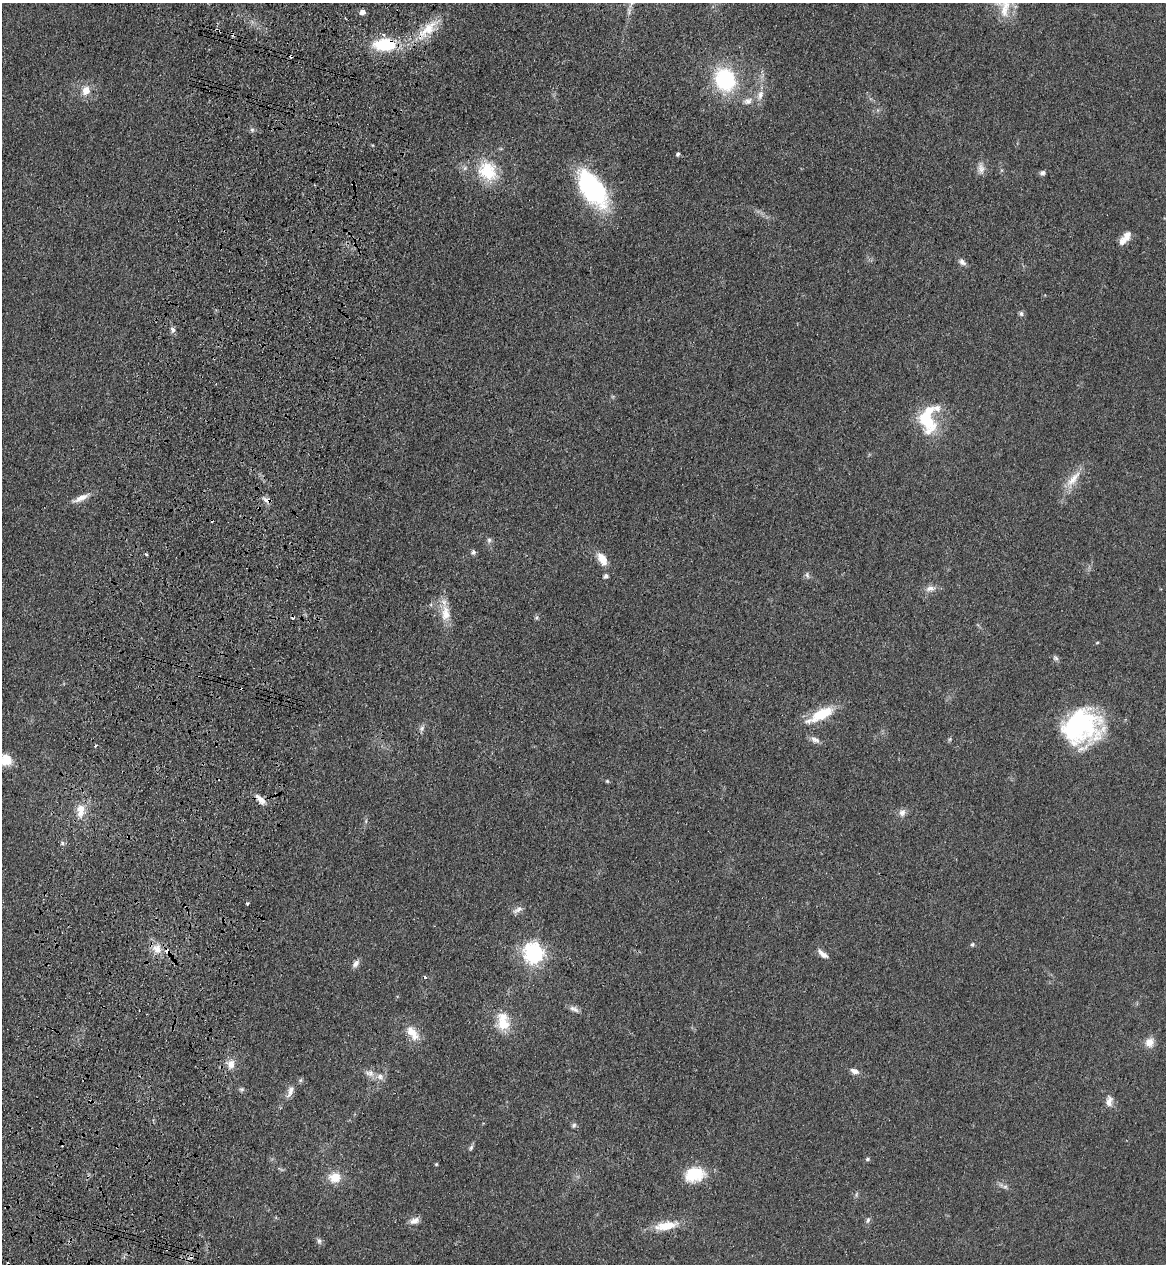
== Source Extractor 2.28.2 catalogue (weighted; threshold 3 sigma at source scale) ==
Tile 7 of 4 x 4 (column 3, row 2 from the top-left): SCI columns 2571-3734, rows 2562-3823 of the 5260 x 5122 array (HDU 1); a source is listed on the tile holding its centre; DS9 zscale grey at full resolution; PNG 1168 x 1266 px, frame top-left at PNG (2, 3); no overlay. Shown black and unused: <1% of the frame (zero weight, under 3 of 4 exposures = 6% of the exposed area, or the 3 px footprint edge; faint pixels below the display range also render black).
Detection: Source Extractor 2.28.2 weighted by HDU 2 'WHT'; one run over the whole footprint, this tile lists its part. Background 0.0581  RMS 0.007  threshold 0.0313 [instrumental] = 3 sigma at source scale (4.5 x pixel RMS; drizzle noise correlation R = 1.50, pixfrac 1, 0.05/0.05 arcsec/px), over >= 5 px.
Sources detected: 88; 2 inside a brighter object's white glare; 8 cosmic-ray / hot-pixel residue — not listed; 5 inside a brighter listed object's ellipse — not listed separately; the other 73 listed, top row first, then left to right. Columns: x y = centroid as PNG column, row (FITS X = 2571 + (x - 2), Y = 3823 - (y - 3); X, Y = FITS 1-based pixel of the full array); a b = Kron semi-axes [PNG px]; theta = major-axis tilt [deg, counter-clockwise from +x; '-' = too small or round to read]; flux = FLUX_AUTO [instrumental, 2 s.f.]
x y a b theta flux
1005 8 32 12 80 17
362 12 5 5 - 4.8
427 30 39 13 43 21
385 44 29 15 -1 35
291 56 4 3 - 2.7
725 80 25 21 -68 58
86 91 11 9 69 7.7
748 101 15 9 17 5.7
252 130 6 5 - 1.5
678 154 5 3 - 1.5
981 169 17 8 -88 4.5
488 171 26 22 -50 29
1042 173 7 6 - 2
593 189 42 25 -55 80
1123 241 14 8 37 5.9
962 262 10 7 -45 2.9
1021 314 7 6 - 1.6
173 330 7 6 - 2.3
926 419 37 18 -65 32
1073 479 32 10 53 12
81 498 22 7 25 6.6
266 500 12 6 -27 3.3
489 540 7 6 - 1.8
473 552 6 6 - 2
146 555 3 3 - 1.2
602 559 17 10 -58 8.8
807 575 9 6 -79 1.9
606 576 5 4 - 2.4
930 588 14 8 6 4.5
445 613 23 12 -86 12
536 618 6 4 44 1.1
1055 658 8 6 -31 1.8
821 715 35 12 27 24
1081 726 41 37 23 95
422 728 9 7 65 2.3
815 740 14 7 -29 3.5
95 745 4 3 - 1
4 761 20 11 12 18
607 781 5 4 - 0.8
261 799 17 7 -44 5.9
80 810 19 11 87 10
902 812 10 8 73 3.7
62 843 6 5 - 1.4
247 903 4 3 - 1.3
517 910 15 6 32 3.2
972 944 6 5 - 1.2
157 949 14 12 -64 8.4
534 953 8 7 - 270
823 954 15 6 -40 4.3
356 964 10 7 48 3.2
424 977 3 3 - 3.4
574 1009 14 7 -22 3.1
503 1022 23 15 -80 18
411 1031 14 12 -47 8.1
1149 1042 11 10 - 6.7
231 1064 11 10 - 6
854 1071 11 6 -20 3.6
370 1073 14 9 -9 4.7
242 1089 8 4 0 1.3
290 1091 17 7 67 4.4
1109 1101 14 9 82 5.1
574 1125 7 6 - 1.6
471 1148 8 5 64 1.6
867 1159 6 5 - 1.2
436 1164 4 4 - 0.73
694 1174 24 18 14 23
335 1177 15 13 3 11
1005 1187 7 4 1 1.5
856 1195 8 3 71 1.2
868 1220 9 5 75 1.7
414 1221 13 8 21 4.4
666 1226 33 11 11 16
319 1241 9 6 -71 1.9
Overlapping masked pixels (flux is a lower limit): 5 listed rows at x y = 427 30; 385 44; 291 56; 266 500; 261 799
Isophote crosses this tile's border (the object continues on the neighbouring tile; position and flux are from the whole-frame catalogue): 2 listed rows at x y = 1005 8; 4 761